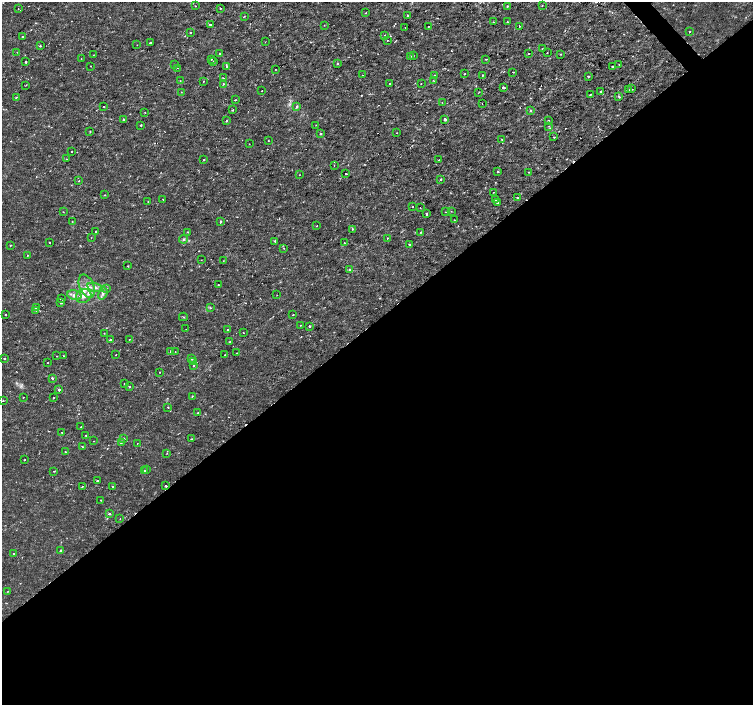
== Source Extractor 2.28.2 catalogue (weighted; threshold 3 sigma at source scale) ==
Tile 15 of 4 x 4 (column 3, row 4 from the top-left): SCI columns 3009-4510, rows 210-1614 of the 6012 x 5975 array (HDU 1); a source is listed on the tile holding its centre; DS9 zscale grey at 2 x 2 block average (1 PNG px = mean of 2 x 2 image px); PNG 755 x 707 px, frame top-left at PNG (2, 2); each listed source drawn as its Kron ellipse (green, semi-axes under 4 px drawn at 4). Shown black and unused: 55% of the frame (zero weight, under 2 of 3 exposures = <1% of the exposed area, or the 3 px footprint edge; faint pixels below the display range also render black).
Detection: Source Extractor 2.28.2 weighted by HDU 2 'WHT'; one run over the whole footprint, this tile lists its part. Background 3.55e-06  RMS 8.1e-04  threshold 0.00366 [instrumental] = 3 sigma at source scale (4.5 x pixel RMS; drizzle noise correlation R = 1.50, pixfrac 1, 0.0396/0.0396 arcsec/px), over >= 5 px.
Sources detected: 223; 9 cosmic-ray / hot-pixel residue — neither listed nor drawn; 3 inside a brighter listed object's ellipse — not listed separately; the other 211 listed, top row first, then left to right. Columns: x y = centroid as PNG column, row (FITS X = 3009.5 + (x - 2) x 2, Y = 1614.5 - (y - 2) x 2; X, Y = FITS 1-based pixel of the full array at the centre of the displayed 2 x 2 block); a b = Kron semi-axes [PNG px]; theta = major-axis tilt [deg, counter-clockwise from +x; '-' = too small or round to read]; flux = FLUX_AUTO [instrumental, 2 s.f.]
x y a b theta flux
542 5 2 2 - 0.19
195 6 2 2 - 0.073
507 6 2 2 - 0.21
18 8 2 2 - 0.072
220 8 2 2 - 0.23
366 13 2 2 - 0.11
407 15 2 2 - 0.26
244 16 2 2 - 0.11
493 22 2 2 - 0.12
507 22 2 2 - 0.12
210 25 2 2 - 0.28
324 25 2 2 - 0.065
428 26 2 2 - 0.15
519 26 2 2 - 0.18
405 28 2 2 - 0.095
690 32 2 2 - 0.14
190 33 2 2 - 0.28
384 35 2 2 - 0.11
22 36 2 2 - 0.12
388 40 2 2 - 0.23
265 42 2 2 - 0.078
150 43 2 2 - 0.52
137 45 2 2 - 0.077
40 46 2 2 - 0.37
542 49 3 2 - 0.1
17 52 2 2 - 0.062
219 53 2 2 - 0.61
529 53 2 2 - 0.3
547 53 2 2 - 0.085
560 54 3 2 - 0.14
93 55 2 2 - 0.057
410 56 2 2 - 0.22
413 56 2 2 - 0.091
81 58 2 2 - 0.1
212 59 2 2 - 0.079
486 59 2 2 - 0.11
214 61 2 2 - 0.14
25 62 2 2 - 0.52
337 63 2 2 - 0.25
619 64 2 2 - 0.077
175 65 2 2 - 0.19
90 66 2 2 - 0.075
226 66 2 2 - 0.46
612 67 2 2 - 0.88
177 68 2 2 - 0.07
275 69 2 2 - 0.075
512 72 2 2 - 0.32
464 74 2 2 - 0.2
363 75 2 2 - 0.11
434 75 2 2 - 0.13
482 75 2 2 - 0.28
588 76 3 2 - 0.15
223 78 2 2 - 0.32
433 80 3 2 - 0.13
180 81 2 2 - 0.077
203 81 2 2 - 0.15
390 83 2 2 - 0.17
224 84 2 2 - 0.52
421 84 2 2 - 0.073
26 85 3 2 - 0.085
503 87 3 2 - 0.92
631 89 3 2 - 0.17
629 90 3 2 - 0.13
262 91 2 2 - 0.076
600 91 2 2 - 0.12
181 92 2 2 - 0.069
478 93 3 2 - 0.18
590 94 2 2 - 0.19
619 96 2 2 - 0.48
16 97 4 2 - 0.15
236 100 2 2 - 0.25
442 102 2 2 - 0.085
482 104 2 2 - 0.078
103 106 2 2 - 0.16
297 106 4 3 - 0.26
232 110 2 2 - 0.65
531 111 2 2 - 0.36
145 112 2 2 - 0.099
445 119 3 2 - 0.64
123 120 2 2 - 1.7
548 120 3 2 - 0.14
226 121 2 2 - 0.26
141 125 2 2 - 0.16
316 125 2 2 - 0.073
549 126 3 2 - 0.091
90 132 3 2 - 0.12
397 133 2 2 - 0.077
320 134 2 2 - 0.61
554 137 2 2 - 0.3
268 140 2 2 - 0.12
502 140 2 2 - 0.095
249 144 2 2 - 0.075
72 151 2 2 - 0.76
66 159 2 2 - 0.076
204 160 2 2 - 0.2
439 160 2 2 - 0.13
334 166 2 2 - 0.073
498 172 2 2 - 0.46
528 172 2 2 - 0.25
346 173 2 2 - 0.33
299 175 2 2 - 0.092
441 179 3 2 - 0.17
79 181 2 2 - 0.11
494 192 2 2 - 0.077
105 195 2 2 - 0.13
517 198 2 2 - 0.36
163 199 2 2 - 0.078
495 199 2 2 - 0.2
148 202 2 2 - 0.13
497 203 2 2 - 0.37
413 207 2 2 - 0.092
420 208 2 2 - 0.074
451 211 2 2 - 0.081
63 212 2 2 - 0.11
445 212 2 2 - 0.09
426 214 2 2 - 0.27
454 220 2 2 - 0.096
72 221 3 2 - 0.079
220 221 3 2 - 0.28
317 226 2 2 - 0.11
352 229 2 2 - 0.18
96 231 2 2 - 0.2
188 232 2 2 - 0.12
420 232 2 2 - 0.079
91 238 2 2 - 0.074
387 238 2 2 - 0.26
184 239 4 4 - 0.31
275 241 3 2 - 0.24
50 243 2 2 - 0.12
344 243 2 2 - 0.11
10 245 2 2 - 0.11
409 245 2 2 - 0.14
284 248 2 2 - 0.11
27 256 2 2 - 0.14
201 260 2 2 - 0.097
223 261 2 2 - 0.096
128 266 2 2 - 0.12
349 270 2 2 - 0.14
218 285 2 2 - 0.15
87 286 12 7 -66 1.8
95 287 8 4 -15 0.7
106 288 3 2 - 0.19
103 293 6 4 71 0.54
74 295 7 5 -14 0.82
277 295 2 2 - 0.055
84 296 8 6 28 1.4
61 299 2 2 - 0.59
61 303 2 2 - 0.26
36 308 3 2 - 0.34
210 308 3 2 - 0.19
36 310 2 2 - 0.1
6 315 2 2 - 0.18
293 315 2 2 - 0.19
183 317 4 2 - 0.15
301 325 2 2 - 0.084
310 326 2 2 - 0.39
186 329 2 2 - 0.059
227 330 2 2 - 0.35
104 333 2 2 - 0.095
243 333 2 2 - 0.089
129 339 2 2 - 0.14
110 340 2 2 - 0.26
230 342 2 2 - 0.58
170 351 2 2 - 0.59
175 352 2 2 - 0.057
237 353 2 2 - 0.076
116 355 2 2 - 0.085
225 355 2 2 - 0.11
56 356 2 2 - 0.15
63 356 2 2 - 0.11
4 358 2 2 - 0.22
192 358 3 2 - 0.56
193 362 2 2 - 0.53
48 363 2 2 - 0.36
193 365 2 2 - 0.12
159 372 2 2 - 0.17
52 378 2 2 - 0.42
124 384 2 2 - 0.077
130 386 2 2 - 0.19
59 390 2 2 - 0.48
192 396 2 2 - 0.11
23 397 2 2 - 0.097
53 398 2 2 - 0.24
3 400 2 2 - 0.12
168 407 2 2 - 0.29
198 413 2 2 - 0.098
81 427 2 2 - 0.15
62 432 2 2 - 0.079
86 435 2 2 - 0.13
123 439 3 3 - 0.38
191 439 2 2 - 0.39
94 441 2 2 - 0.068
121 442 3 2 - 0.24
137 443 2 2 - 0.11
82 446 3 2 - 0.11
66 452 3 2 - 0.15
167 453 2 2 - 0.12
24 460 2 2 - 0.1
146 469 2 2 - 0.1
54 471 2 2 - 0.1
144 471 2 2 - 0.34
98 480 2 2 - 0.14
166 486 2 2 - 0.41
82 487 2 2 - 0.12
113 487 2 2 - 0.19
101 500 2 2 - 0.11
109 513 2 2 - 0.56
120 518 2 2 - 0.11
61 550 2 2 - 0.22
14 554 2 2 - 0.14
8 591 2 2 - 0.083
Overlapping masked pixels (flux is a lower limit): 1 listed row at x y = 166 486
Diffuse or blended objects may show on this block-average render without a row.